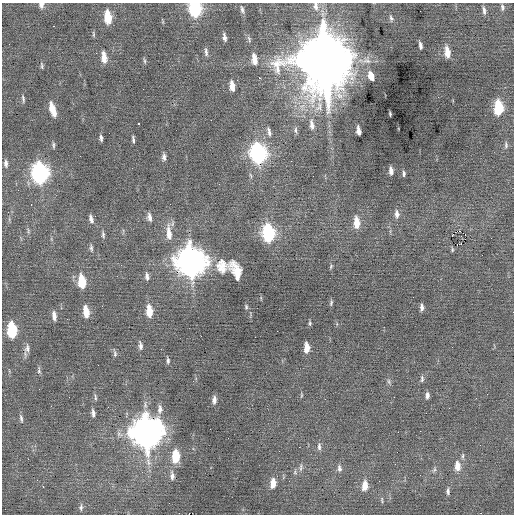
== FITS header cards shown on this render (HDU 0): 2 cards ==
NAXIS1  =                  512 / Axis length
NAXIS2  =                  512 / Axis length

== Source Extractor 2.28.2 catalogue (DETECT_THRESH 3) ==
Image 512 x 512 px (HDU 0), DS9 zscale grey, 1 PNG px = 1 image px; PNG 516 x 516 px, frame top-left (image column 1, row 512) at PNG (2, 3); no overlay
Background 0.0184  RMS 0.74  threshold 2.23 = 3 sigma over >= 5 px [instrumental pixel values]
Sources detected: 110; all 110 listed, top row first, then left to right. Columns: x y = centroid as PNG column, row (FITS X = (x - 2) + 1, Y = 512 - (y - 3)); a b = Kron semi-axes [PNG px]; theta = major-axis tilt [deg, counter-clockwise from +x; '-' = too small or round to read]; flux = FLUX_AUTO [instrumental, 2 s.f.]
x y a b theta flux
41 5 7 6 - 210
316 6 12 6 -85 230
502 7 8 5 -90 130
195 8 10 7 -83 6000
242 9 11 4 -77 140
484 10 11 4 -83 160
420 11 2 2 - 65
108 17 11 6 -84 1400
391 18 8 5 -74 110
53 26 2 2 - 350
93 34 9 3 -85 69
224 37 8 4 -79 190
249 39 10 5 -73 110
9 44 2 2 - 91
420 45 7 3 -79 150
206 52 12 5 -86 160
447 52 11 5 -83 570
104 57 10 5 -83 560
254 59 12 6 -83 520
325 60 19 16 -85 490000
144 61 7 4 -81 80
42 66 8 4 -83 84
371 76 9 5 -68 630
259 78 3 2 - 410
237 80 2 2 - 27
232 86 10 5 -84 470
23 99 9 4 -81 100
499 108 10 6 -89 2500
52 109 13 5 -72 710
390 114 4 2 - 61
211 120 2 2 - 34
138 123 3 3 - 440
312 125 16 7 -82 390
295 130 10 5 -88 140
269 131 13 5 -74 200
358 131 8 4 -82 310
101 138 7 3 -85 130
133 139 7 3 -81 100
53 145 8 4 -86 95
506 145 10 5 89 110
258 153 12 8 -82 13000
164 157 9 5 -89 170
6 163 9 5 -87 170
391 171 7 4 -84 250
40 173 12 8 -85 14000
404 174 6 3 -90 97
170 204 2 2 - 45
31 205 3 2 - 86
397 214 11 6 -86 220
149 217 11 6 -81 230
91 219 9 5 -77 200
357 223 13 6 -87 730
28 231 9 3 -78 88
460 231 3 2 - 64
169 233 21 7 -85 640
268 233 11 7 -84 6300
103 235 8 5 87 120
461 243 3 3 - 89
91 248 10 5 -86 120
452 250 6 4 -85 71
191 262 14 11 -80 63000
222 266 18 14 -82 840
331 266 7 4 64 69
235 270 18 10 -65 830
147 276 10 5 -83 180
82 281 11 6 -84 1600
331 303 8 4 75 85
246 307 7 4 -81 83
422 308 7 3 85 160
149 311 12 6 -85 870
86 312 11 5 -81 720
54 316 10 4 -81 260
310 323 7 4 90 76
12 330 11 6 -84 3100
140 346 11 5 -83 170
27 348 13 7 83 250
307 348 9 5 -88 560
115 353 10 4 -78 110
168 360 8 4 -87 110
39 371 9 5 -88 110
422 379 9 4 90 110
389 381 8 4 -71 100
301 395 7 3 82 54
427 395 7 4 88 180
95 397 9 4 -78 99
394 397 2 2 - 38
214 400 8 5 87 230
108 407 3 2 - 37
160 409 12 6 87 240
93 413 9 5 -83 180
21 418 10 4 -76 130
146 432 14 11 86 72000
319 446 11 5 -89 160
299 447 2 2 - 110
176 456 10 6 88 1600
463 456 9 4 89 91
28 459 2 2 - 180
395 464 2 2 - 29
457 466 12 7 -87 470
301 467 11 4 81 130
339 468 10 6 -81 160
434 470 9 5 63 110
295 473 7 5 -68 100
172 476 12 5 -86 200
273 483 9 5 85 500
43 486 3 2 - 94
365 486 11 7 84 520
448 491 9 5 89 130
382 500 9 3 -82 75
81 507 8 5 86 110
At the frame edge (FLAGS 8, measured only in part): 3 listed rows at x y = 41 5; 316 6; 195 8